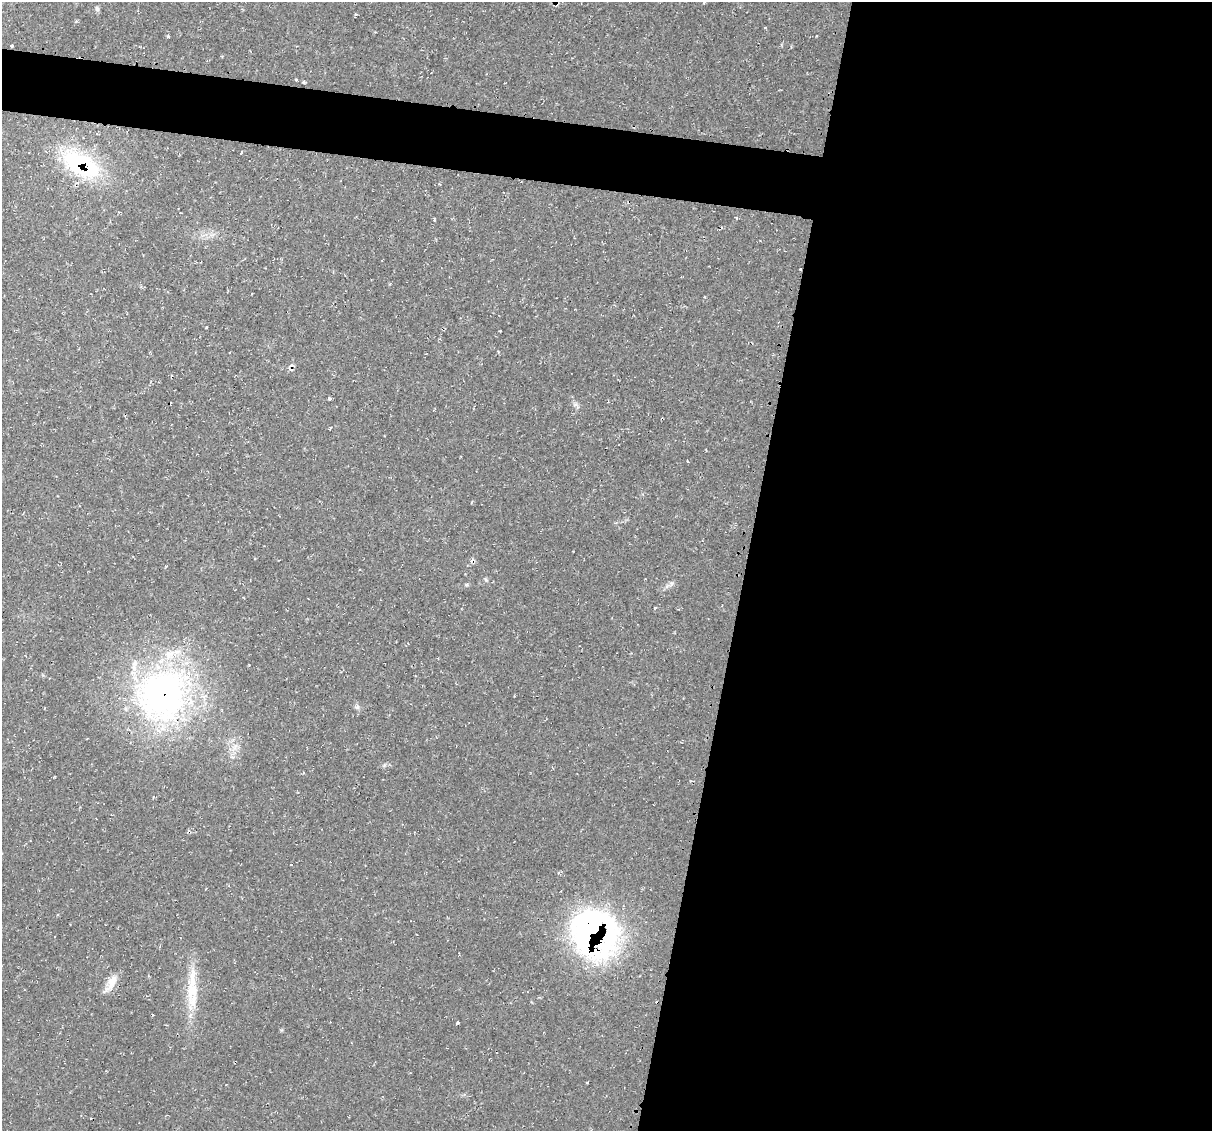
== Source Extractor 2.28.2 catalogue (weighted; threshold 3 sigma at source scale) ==
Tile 12 of 4 x 4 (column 4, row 3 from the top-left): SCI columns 3644-4853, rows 1244-2372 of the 4856 x 4871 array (HDU 1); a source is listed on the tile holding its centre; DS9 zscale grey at full resolution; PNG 1214 x 1133 px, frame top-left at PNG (2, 2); no overlay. Shown black and unused: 42% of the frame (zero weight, under 2 of 3 exposures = <1% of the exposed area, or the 3 px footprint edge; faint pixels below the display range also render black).
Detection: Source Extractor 2.28.2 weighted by HDU 2 'WHT'; one run over the whole footprint, this tile lists its part. Background 0.0207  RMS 0.0061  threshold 0.0275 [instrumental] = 3 sigma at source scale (4.5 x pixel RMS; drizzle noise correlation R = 1.50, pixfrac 1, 0.05/0.05 arcsec/px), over >= 5 px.
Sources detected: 20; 1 cosmic-ray / hot-pixel residue — not listed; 1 inside a brighter listed object's ellipse — not listed separately; the other 18 listed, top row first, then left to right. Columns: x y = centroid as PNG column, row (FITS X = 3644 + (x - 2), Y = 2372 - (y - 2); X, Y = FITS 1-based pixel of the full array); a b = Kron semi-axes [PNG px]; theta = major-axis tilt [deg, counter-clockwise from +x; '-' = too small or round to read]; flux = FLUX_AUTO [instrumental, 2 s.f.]
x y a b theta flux
97 9 8 5 -72 1.3
168 36 3 3 - 0.93
11 46 3 3 - 3.7
304 82 3 3 - 2.2
241 153 3 2 - 3.1
81 165 47 24 -29 68
800 269 3 2 - 1.4
206 327 3 2 - 0.96
500 331 2 2 - 0.44
486 580 6 4 -45 0.84
467 584 6 4 0 0.82
162 695 72 67 71 190
357 707 7 5 44 1.3
235 747 10 5 64 2.9
595 933 52 45 -66 190
112 982 22 10 70 7.3
192 990 47 15 -87 23
458 1022 4 2 - 0.56
Overlapping masked pixels (flux is a lower limit): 5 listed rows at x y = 11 46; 81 165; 800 269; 162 695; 595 933
Unlisted compact peaks at least as high as the median listed source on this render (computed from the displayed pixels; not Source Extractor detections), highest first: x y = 329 398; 672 583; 281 1030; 384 765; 575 404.